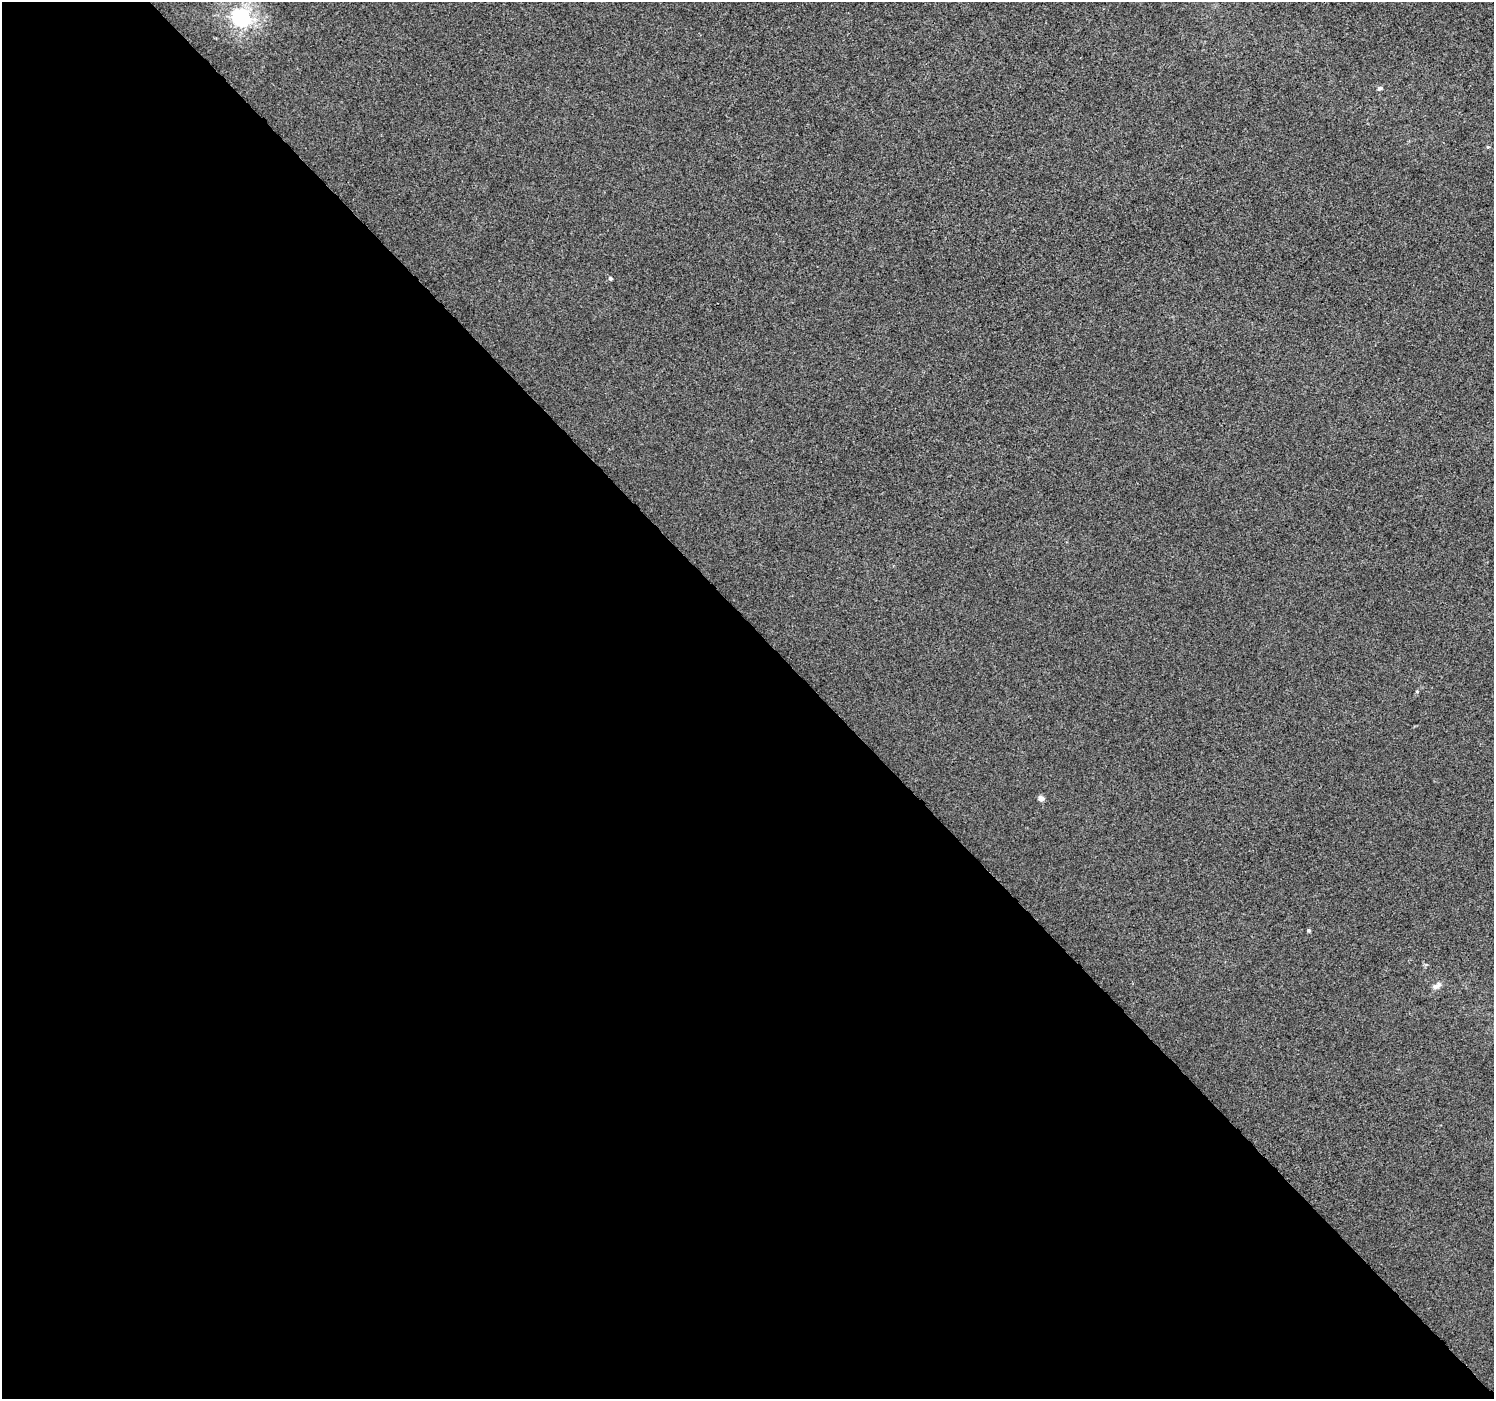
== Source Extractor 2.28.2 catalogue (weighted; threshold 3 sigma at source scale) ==
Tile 9 of 4 x 4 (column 1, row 3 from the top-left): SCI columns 51-1542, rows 1649-3045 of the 6066 x 6027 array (HDU 1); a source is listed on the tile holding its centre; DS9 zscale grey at full resolution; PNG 1496 x 1401 px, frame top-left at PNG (2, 2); no overlay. Shown black and unused: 55% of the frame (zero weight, under 3 of 4 exposures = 5% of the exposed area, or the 3 px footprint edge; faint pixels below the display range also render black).
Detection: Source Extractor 2.28.2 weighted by HDU 2 'WHT'; one run over the whole footprint, this tile lists its part. Background -8.82e-04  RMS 0.0046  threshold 0.0208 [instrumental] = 3 sigma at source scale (4.5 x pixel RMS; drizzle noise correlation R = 1.50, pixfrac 1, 0.0396/0.0396 arcsec/px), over >= 5 px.
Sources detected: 8; all 8 listed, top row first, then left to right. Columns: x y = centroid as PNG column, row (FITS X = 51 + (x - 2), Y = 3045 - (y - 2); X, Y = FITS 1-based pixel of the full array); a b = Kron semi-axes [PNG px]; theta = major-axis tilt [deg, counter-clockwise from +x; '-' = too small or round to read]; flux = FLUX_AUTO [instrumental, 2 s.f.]
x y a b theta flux
241 18 7 6 - 180
1380 88 5 4 - 1.5
1488 147 5 3 - 0.44
610 278 5 4 - 0.84
1417 691 5 4 - 0.51
1041 798 5 4 - 3.5
1309 930 5 4 - 0.59
1436 986 13 6 28 2.4